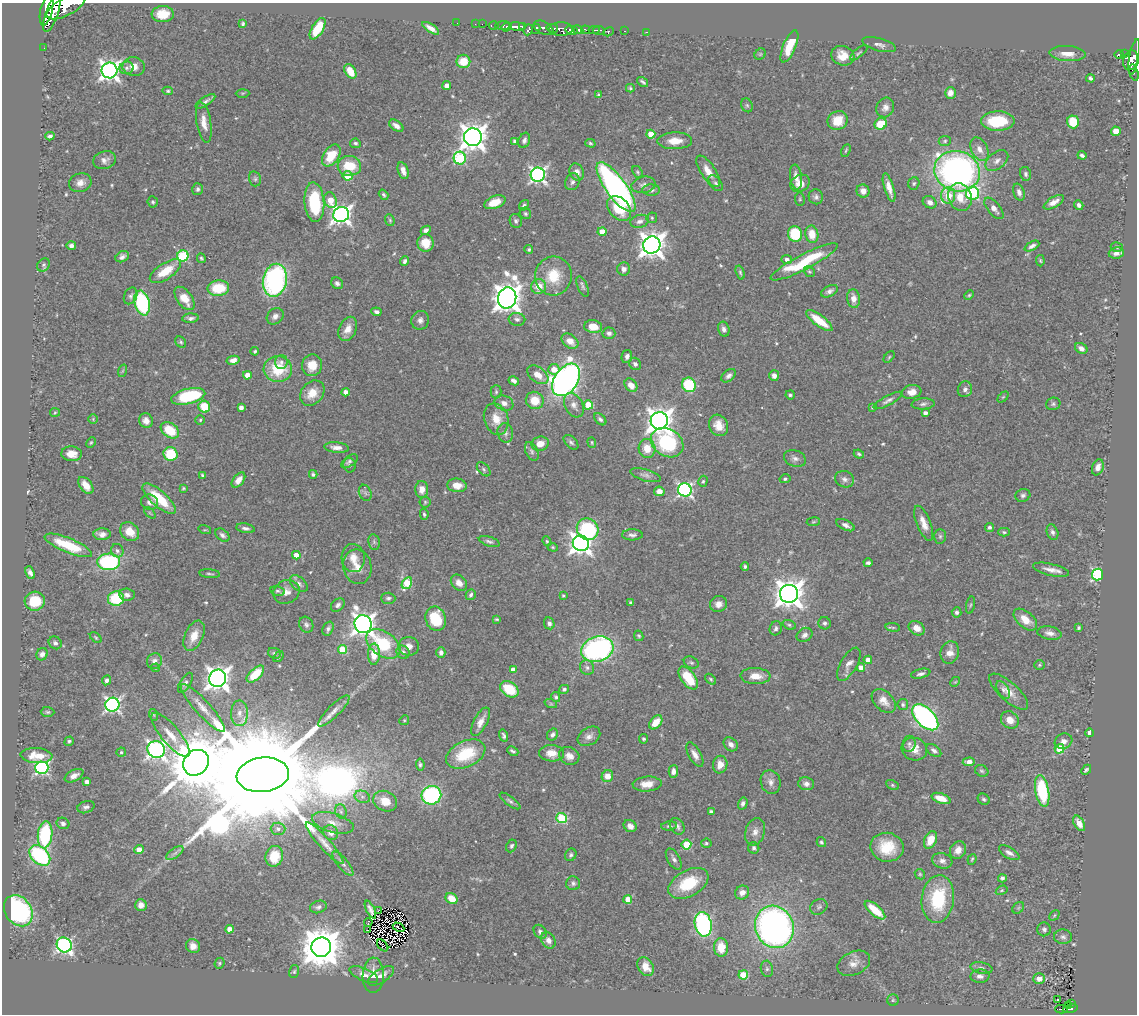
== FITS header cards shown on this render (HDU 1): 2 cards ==
NAXIS1  =                 1135
NAXIS2  =                 1012

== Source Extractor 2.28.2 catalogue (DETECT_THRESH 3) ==
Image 1135 x 1012 px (HDU 1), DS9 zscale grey, 1 PNG px = 1 image px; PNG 1139 x 1016 px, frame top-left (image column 1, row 1012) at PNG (2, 3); each listed source drawn as its Kron ellipse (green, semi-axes under 4 px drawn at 4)
Background 0.611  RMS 0.022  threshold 0.0673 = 3 sigma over >= 5 px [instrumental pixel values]
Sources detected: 559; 3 with non-positive FLUX_AUTO (blend fragments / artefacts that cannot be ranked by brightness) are neither listed nor drawn; of the other 556, the 500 brightest by FLUX_AUTO listed and drawn (56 fainter detections omitted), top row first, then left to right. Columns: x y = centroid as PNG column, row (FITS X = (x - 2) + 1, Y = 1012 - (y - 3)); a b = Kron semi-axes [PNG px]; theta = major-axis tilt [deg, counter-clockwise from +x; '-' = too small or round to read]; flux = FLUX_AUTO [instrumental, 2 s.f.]
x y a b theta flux
66 6 22 9 28 1800
47 10 16 6 77 1600
52 13 19 6 71 1900
163 14 11 8 3 23
457 23 2 2 - 5.8
243 24 4 3 - 2.5
475 24 2 2 - 6.8
482 24 2 2 - 7.6
503 25 7 3 3 210
494 26 5 3 - 17
523 26 4 2 - 120
506 27 5 3 - 290
517 27 8 4 -5 390
431 28 9 4 -33 9.2
544 28 10 6 -25 230
552 28 6 3 -10 130
318 29 12 5 59 42
536 29 5 3 - 130
561 29 11 7 -1 310
528 30 5 4 - 120
571 30 6 4 -13 510
578 30 5 3 - 260
585 30 4 3 - 63
594 30 5 3 - 190
599 30 6 3 5 110
624 31 3 2 - 6.6
609 32 5 3 - 44
646 32 3 2 - 8.3
879 45 17 6 -16 7.5
789 46 17 6 67 38
44 48 2 2 - 6.2
859 53 11 3 39 2.5
1067 53 18 7 -4 16
760 54 6 5 - 2.2
1119 54 4 3 - 83
1125 54 3 2 - 39
843 56 12 9 -17 20
1134 57 18 5 79 280
1131 60 10 7 74 490
463 61 7 6 - 32
134 67 11 9 -7 13
127 68 7 6 - 5.1
109 70 8 8 - 840
350 71 8 5 -59 25
1134 73 9 3 -75 27
1090 78 4 4 - 3.9
643 82 6 3 -37 2.9
447 86 4 4 - 12
630 88 4 3 - 2.2
168 91 5 4 - 2.5
243 93 7 3 1 1.8
950 93 6 5 - 9.8
598 95 4 3 - 2.2
206 101 11 4 32 5.2
747 105 7 5 -67 3
885 107 10 8 64 8.8
838 120 10 9 - 31
998 121 17 9 2 67
1073 122 6 6 - 49
204 123 20 7 -81 16
881 124 6 5 - 40
396 126 8 5 -36 8.7
1116 131 5 4 - 17
651 134 4 4 - 29
50 136 4 4 - 4.8
473 137 9 9 - 1800
524 140 8 5 70 5.5
515 141 4 3 - 4.5
675 141 17 8 2 22
945 141 6 5 - 2.7
355 143 5 4 - 3.3
590 143 5 4 - 2.2
979 149 12 8 -61 12
846 150 6 3 63 1.9
331 155 12 7 56 39
1082 155 4 3 - 3.8
460 158 6 6 - 160
105 160 12 8 17 8
997 161 13 8 40 9.5
349 166 12 10 -4 45
403 171 9 5 -73 9.1
708 171 18 7 -57 19
957 171 23 20 -16 590
577 172 9 7 -64 10
638 172 6 4 -53 2.7
1026 174 7 5 -78 3.9
538 175 7 7 - 480
348 176 5 5 - 42
796 177 12 6 -82 11
255 179 8 6 -75 3.6
572 182 8 7 - 5.1
80 183 11 9 18 12
716 183 9 5 -51 4.3
800 183 10 8 27 16
914 183 6 5 - 2.9
644 185 12 8 11 8.2
616 187 30 10 -54 520
889 188 15 5 -73 14
198 189 6 5 - 4
651 190 9 5 0 4.9
863 191 7 6 - 11
1019 192 9 5 -73 6.5
972 193 6 6 - 170
384 195 6 4 -55 2.6
948 195 8 7 - 40
816 197 7 7 - 4.7
960 197 14 11 -72 26
800 199 6 5 - 2.1
330 200 8 6 -73 24
153 202 5 5 - 2.7
314 202 20 10 -85 94
495 202 11 6 20 29
930 202 7 6 - 7.7
1054 202 11 5 30 11
524 205 6 4 52 3.4
1079 205 5 4 - 4.7
619 208 14 10 -48 47
994 208 13 6 -50 10
525 213 6 5 - 2.8
341 214 8 7 - 750
652 218 5 5 - 2.3
390 220 6 4 -70 2.3
516 221 7 6 - 4
639 221 9 6 16 6.2
426 230 5 4 - 4.4
602 232 4 4 - 20
795 234 8 7 - 67
812 234 9 6 -80 23
426 243 9 8 - 21
652 245 9 8 - 1500
71 246 5 4 - 6
1032 246 8 4 27 5.7
1117 247 6 4 -15 2.6
529 249 4 4 - 2.5
1116 253 7 5 5 7.8
183 256 5 5 - 120
122 257 7 5 29 5.8
201 258 5 3 - 2.2
787 259 5 4 - 5.3
405 261 5 4 - 4
1040 261 6 4 -86 2.2
804 262 37 7 27 92
43 265 7 5 46 3.6
624 269 6 6 - 7.2
165 271 18 8 33 38
809 272 6 5 - 2.3
740 273 7 4 -72 2.6
553 276 19 18 - 47
275 280 16 12 78 330
337 283 6 5 - 4.8
539 286 7 7 - 20
583 286 10 5 -68 4
218 288 11 7 5 56
830 291 9 5 28 5.7
969 295 5 4 - 2
131 296 9 6 64 4.7
184 298 13 7 -54 25
507 298 10 9 - 2100
853 299 9 6 -84 12
142 303 12 7 -76 170
376 312 5 4 - 4.7
275 316 9 7 38 7.2
191 318 8 4 3 4.8
517 319 8 6 -4 4.7
420 320 9 8 - 7.2
819 321 16 5 -37 37
593 327 9 6 -7 23
348 329 13 8 64 14
724 329 7 5 -72 5.9
609 333 6 5 - 4.4
570 341 9 6 -37 12
181 342 6 5 - 2.8
1081 348 6 5 - 8
255 351 4 3 - 2.5
627 356 6 5 - 5.8
889 357 7 4 46 2
233 360 6 4 14 8.9
281 362 7 6 - 4.6
635 364 6 5 - 3.9
312 365 11 10 - 22
278 369 14 13 - 57
554 369 5 5 - 18
122 371 6 4 70 1.9
247 375 4 4 - 14
538 375 12 7 -35 18
729 376 8 5 40 5.5
774 376 5 5 - 7.7
566 380 18 11 57 890
514 381 5 4 - 5.7
631 385 7 5 -49 16
689 385 7 6 - 90
965 389 8 7 - 6.2
346 392 4 4 - 10
496 392 6 5 - 2.7
912 392 10 7 10 12
312 393 14 10 49 23
790 395 4 4 - 2.4
188 396 17 7 14 110
1003 397 6 4 44 1.8
535 400 9 8 - 28
888 400 16 4 28 6.1
504 403 9 7 -22 8.8
923 404 11 5 5 5.5
1053 404 7 6 - 3.4
574 405 13 9 -60 9
588 405 5 4 - 48
204 407 6 5 - 40
241 407 4 4 - 8
872 407 3 3 - 2.7
55 412 5 4 - 1.8
925 413 4 4 - 6.6
93 419 5 4 - 2
496 419 16 12 -72 24
600 419 7 4 -45 3.9
200 420 5 4 - 2.1
146 421 7 6 - 9.9
659 421 9 8 - 1600
719 425 11 9 -62 19
170 430 10 7 -34 46
505 433 10 7 -77 6
91 442 5 3 - 1.8
571 442 9 5 -44 3.9
592 442 5 4 - 1.8
667 443 17 13 -32 140
540 444 9 7 14 16
337 448 12 5 -6 9.8
647 448 9 8 - 23
532 451 10 6 -65 5
71 454 10 7 -3 16
171 454 7 7 - 63
859 454 5 3 - 2.8
795 458 11 8 -19 7.1
349 461 9 5 35 4
350 465 7 6 - 3.1
1098 467 8 5 69 10
484 469 8 5 -46 3.3
313 474 4 4 - 3.1
202 475 4 3 - 2.2
645 475 16 6 -15 6.5
785 479 5 4 - 2.7
844 479 10 8 -22 6.8
238 480 9 5 51 10
703 481 5 4 - 2.3
86 485 10 6 -52 19
457 485 10 7 -4 16
183 488 4 3 - 2
422 489 8 6 89 12
685 490 7 6 - 380
659 491 5 5 - 12
365 493 8 6 -68 4.2
1023 495 7 6 - 4.2
159 499 21 7 -41 56
150 502 8 7 - 6.7
425 502 5 5 - 2.2
150 513 7 3 -45 1.8
424 514 5 4 - 2.7
813 522 7 4 7 2.1
924 523 18 7 -68 15
846 525 10 5 -26 5.9
989 527 4 4 - 4
245 528 9 4 -10 5.2
588 529 11 10 - 130
205 530 6 4 -16 2
130 531 10 8 -40 23
1004 532 6 4 -3 2.4
1053 532 8 5 -69 4.4
102 534 8 6 -2 7.9
222 535 8 5 -40 4.9
632 535 10 5 1 5.3
940 536 7 6 - 3.3
489 541 11 4 -18 4.1
547 541 5 4 - 2.1
374 542 8 5 -78 3.6
581 543 8 7 - 1100
68 545 25 7 -22 63
553 547 5 4 - 2
117 551 7 6 - 4.5
296 555 4 4 - 14
353 558 14 11 -87 17
109 562 11 8 2 190
868 563 4 3 - 4.3
745 566 4 3 - 2.7
357 567 17 14 -80 21
1051 570 18 6 -13 11
30 573 6 4 -67 5.7
209 574 11 3 -5 2.8
1098 574 6 5 - 240
407 583 6 5 - 66
459 583 9 7 -45 12
299 584 10 6 -40 5.9
277 591 7 5 -12 3.2
286 592 13 11 25 12
789 594 9 9 - 2100
127 595 8 6 -5 5.7
471 595 6 4 57 3.9
563 596 3 3 - 2.5
388 598 7 5 -2 3.7
116 599 8 7 - 65
35 601 10 9 - 44
631 602 3 3 - 2.2
718 604 9 8 - 9.8
338 605 8 5 43 5.2
970 605 9 3 79 2.2
957 612 5 5 - 4.1
436 619 12 10 -73 59
497 619 4 3 - 1.8
1025 620 14 8 -40 21
549 623 6 5 - 5.4
825 623 6 6 - 3.8
363 624 9 8 - 1100
306 625 8 7 - 4.5
789 625 7 4 -22 2.9
893 627 7 3 -8 2
776 628 7 6 - 4.1
917 628 8 6 -32 15
1078 628 4 3 - 2.6
328 629 7 5 65 4.2
1050 633 12 6 -10 8.1
805 635 8 6 32 6.4
194 636 16 9 65 23
639 636 5 4 - 2.5
96 637 7 4 -41 2
55 643 7 6 - 4
383 644 19 12 -35 84
409 646 10 9 - 10
597 649 16 12 18 350
343 650 4 4 - 50
403 652 7 6 - 5.3
441 652 5 4 - 6
274 653 6 5 - 3.4
950 653 11 9 74 13
42 654 6 5 - 5.6
374 654 10 6 89 26
278 657 6 4 52 2.5
868 660 4 4 - 15
154 661 8 7 - 7.6
691 662 8 5 -25 3
849 664 18 8 60 10
1039 665 5 5 - 2.1
861 667 4 4 - 8.8
156 668 4 3 - 2
587 668 7 7 - 5
513 669 4 4 - 10
255 674 11 5 43 37
921 674 10 4 14 5.5
755 676 15 8 -2 18
218 678 9 8 - 1300
688 678 13 7 -54 47
711 679 6 4 -42 2.5
107 680 5 4 - 4.2
955 682 5 4 - 1.9
185 683 11 5 58 5.2
509 689 10 7 -35 42
564 689 5 4 - 3.4
1003 690 10 5 -56 5.2
1009 692 25 9 -42 18
556 697 5 4 - 2.7
884 701 14 9 -44 14
551 704 6 4 -18 2.1
112 705 7 7 - 430
903 705 5 5 - 3.1
203 708 31 7 -48 21
334 711 21 6 45 11
48 712 7 5 -1 2.7
239 713 13 8 90 12
154 715 6 4 -71 2.1
925 717 16 9 -46 450
404 720 5 4 - 1.8
1010 720 9 8 - 15
480 722 15 6 63 12
656 722 8 5 51 25
1090 733 4 3 - 13
171 735 28 9 -50 21
552 735 6 5 - 4.7
504 736 6 4 -72 3.4
589 736 12 8 33 8.7
644 739 5 4 - 2.7
69 741 5 4 - 2.7
1063 741 9 7 28 9.1
731 744 8 6 -43 7.2
909 744 8 6 79 4.3
156 749 9 8 - 570
914 749 13 11 -20 17
1060 749 5 4 - 70
934 750 8 5 -37 4.9
513 751 6 3 -26 3.2
121 752 4 4 - 2.6
552 753 12 8 -2 19
466 754 21 13 25 67
695 755 13 6 -61 9.6
36 756 16 7 -4 23
569 756 10 8 -25 11
969 762 6 4 4 12
196 763 14 12 46 13000
420 764 6 4 -83 3.2
720 765 9 7 80 15
42 768 6 6 - 300
1086 770 6 3 45 2.6
673 771 6 4 88 7
982 771 7 5 -30 2.9
263 775 26 17 6 91000
74 776 10 5 28 8.4
607 776 6 5 - 18
87 782 4 4 - 8.3
771 782 12 9 -74 9.7
647 784 14 7 3 18
806 784 8 6 -12 5.9
892 785 7 4 -28 2.5
1042 791 16 7 -79 100
431 795 10 9 - 210
362 797 8 6 -21 5.7
941 798 10 5 -19 20
984 799 6 5 - 3.1
385 801 12 10 -23 24
510 801 12 4 -36 4.2
743 803 6 4 75 4.6
86 807 9 6 18 4.9
341 811 7 5 -69 4.1
711 811 4 3 - 3.5
561 818 5 5 - 110
63 823 6 5 - 5.4
333 823 21 9 -16 17
1079 823 8 5 -61 14
630 826 7 5 -36 11
669 826 8 4 5 3.4
677 826 9 6 -57 5.3
278 829 7 6 - 5.7
755 832 14 9 73 11
331 833 8 7 - 9.6
45 835 13 7 84 130
930 840 9 6 66 25
821 842 5 4 - 2.8
325 843 27 6 -48 15
706 843 5 4 - 3.1
686 845 5 5 - 75
511 846 6 5 - 4
887 847 16 14 -11 44
754 848 6 5 - 3.5
139 850 4 4 - 14
958 850 9 7 62 13
175 853 10 5 35 5.3
1009 853 11 5 -30 7.3
40 855 12 8 -44 180
571 855 6 5 - 3.2
274 856 10 8 75 35
674 859 12 6 -59 6.2
972 859 5 3 - 2.1
942 861 10 7 -17 7.4
343 864 15 5 -50 6.1
920 874 5 4 - 2.2
1002 878 4 4 - 4.1
573 883 7 7 - 4.3
688 883 22 13 29 61
1002 890 6 4 31 1.8
742 892 7 6 - 10
452 899 6 5 - 24
628 899 4 4 - 23
938 899 24 16 83 100
141 905 6 6 - 8.9
318 907 8 6 18 4.7
819 907 9 7 32 4.3
1018 908 6 5 - 2.8
370 910 10 4 -64 1.8
379 910 4 2 - 2
875 910 13 5 -41 37
18 911 17 13 -55 260
1054 915 6 3 45 1.8
368 922 4 3 - 2.5
703 924 12 8 -78 270
399 927 6 2 -28 1.9
774 927 21 19 -66 710
230 929 4 4 - 15
1044 929 7 7 - 3.9
368 930 3 2 - 2.3
540 932 7 6 - 4.8
1063 937 9 7 -4 5.3
548 940 9 6 -57 7.5
64 945 8 7 - 360
383 945 7 2 -48 2.6
193 946 7 7 - 13
321 947 10 9 - 5400
721 947 9 7 -87 28
219 963 5 5 - 2.3
854 963 17 11 25 15
646 967 10 7 -60 17
981 968 11 5 -10 4.9
767 969 8 6 -77 4.6
294 972 6 5 - 2.5
364 975 15 6 -23 10
373 975 17 10 89 18
743 975 5 4 - 68
381 976 15 6 33 10
980 976 9 6 1 7
1039 979 6 5 - 14
893 1000 6 5 - 2.5
1057 1000 3 3 - 2.4
1071 1003 3 3 - 11
1069 1006 3 2 - 17
1061 1009 6 2 0 34
1070 1009 7 4 12 62
At the frame edge (FLAGS 8, measured only in part): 1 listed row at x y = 66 6
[56 fainter detections neither listed nor drawn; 3 non-positive-flux detections neither listed nor drawn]